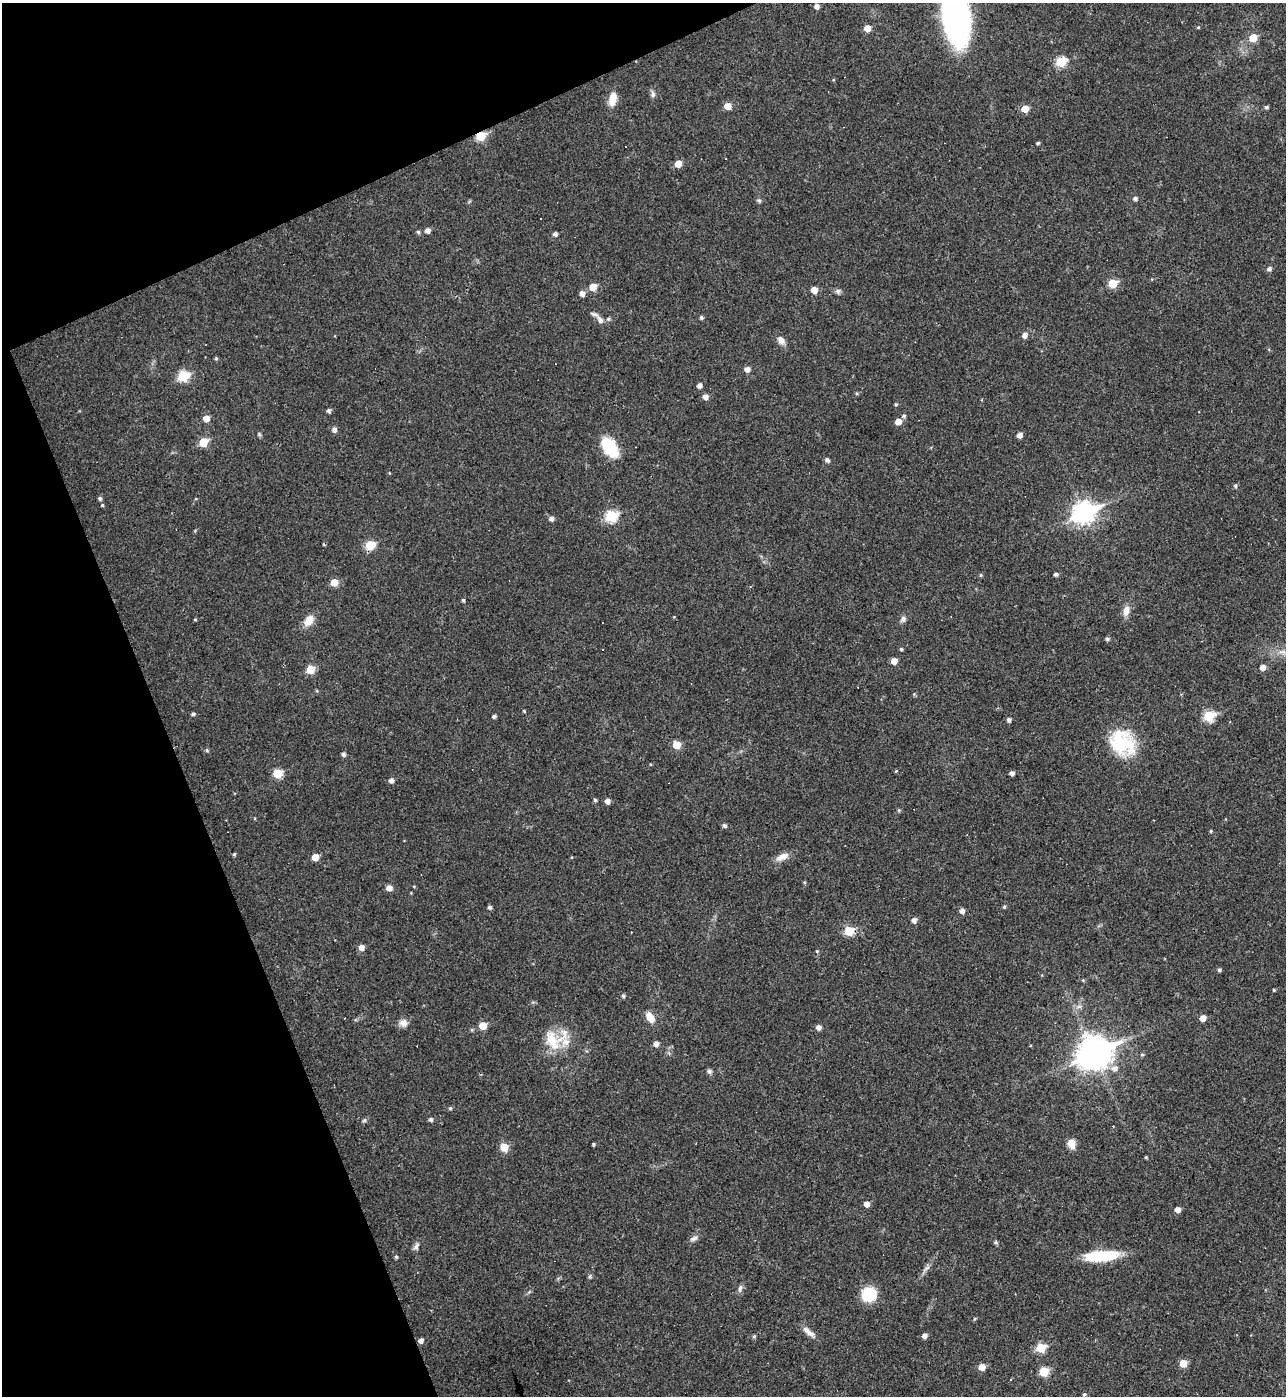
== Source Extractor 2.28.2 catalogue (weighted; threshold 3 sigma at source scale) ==
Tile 5 of 4 x 4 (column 1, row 2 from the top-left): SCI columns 149-1432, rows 2791-4184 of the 5565 x 5579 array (HDU 1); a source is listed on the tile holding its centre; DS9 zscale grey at full resolution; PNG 1288 x 1398 px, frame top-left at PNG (2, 3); no overlay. Shown black and unused: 20% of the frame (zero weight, under 3 of 4 exposures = <1% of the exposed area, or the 3 px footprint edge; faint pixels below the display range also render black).
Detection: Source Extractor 2.28.2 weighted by HDU 2 'WHT'; one run over the whole footprint, this tile lists its part. Background 0.018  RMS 0.0039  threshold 0.0176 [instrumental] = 3 sigma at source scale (4.5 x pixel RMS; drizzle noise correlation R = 1.50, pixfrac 1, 0.05/0.05 arcsec/px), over >= 5 px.
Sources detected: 150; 8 cosmic-ray / hot-pixel residue — not listed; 2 inside a brighter listed object's ellipse — not listed separately; the other 140 listed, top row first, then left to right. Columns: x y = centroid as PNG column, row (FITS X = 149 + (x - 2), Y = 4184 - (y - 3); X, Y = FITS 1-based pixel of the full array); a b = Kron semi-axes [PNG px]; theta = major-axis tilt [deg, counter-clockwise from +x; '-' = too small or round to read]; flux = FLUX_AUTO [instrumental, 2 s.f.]
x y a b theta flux
817 6 5 4 - 1.9
956 17 47 21 -81 110
1198 27 4 4 - 0.37
867 28 5 5 - 4.5
1253 38 6 5 - 7.3
1061 62 6 5 - 18
653 94 10 5 -85 1.1
613 99 18 9 78 4.4
728 106 5 5 - 5.1
1266 107 4 4 - 0.8
1025 109 5 5 - 5.8
480 136 6 5 - 15
1038 143 4 3 - 0.6
678 164 5 5 - 4.6
1135 198 5 4 - 1
759 201 6 5 - 0.7
428 230 6 5 - 1.8
418 232 5 5 - 0.66
555 234 5 4 - 1.3
1269 269 5 5 - 1.2
1113 283 6 5 - 12
593 287 6 5 - 5.8
814 290 5 5 - 3.9
838 291 7 7 - 0.95
582 294 5 5 - 2
701 317 4 4 - 0.77
608 319 5 5 - 0.6
600 320 14 7 -55 2
1024 335 5 5 - 2
781 340 11 8 -55 2.2
216 358 5 4 - 0.5
747 369 5 5 - 1.9
183 376 6 6 - 23
700 385 4 4 - 1.6
705 397 5 5 - 2
896 404 5 3 - 0.39
328 410 4 4 - 1
904 416 6 5 - 0.71
206 419 5 5 - 3.7
898 422 5 5 - 3.5
334 430 5 5 - 1.6
259 434 7 4 -72 0.55
1019 435 5 5 - 2.3
203 442 6 5 - 11
610 447 21 11 -56 17
827 460 5 4 - 1.1
1235 486 5 4 - 0.68
100 498 5 4 - 0.85
102 505 4 4 - 0.4
1084 512 10 8 23 210
611 516 6 6 - 28
551 518 5 4 - 1.5
370 545 6 5 - 14
1056 574 5 4 - 0.93
981 575 5 3 - 0.43
334 582 6 5 - 5.8
463 600 4 3 - 0.65
1126 611 13 8 80 2.9
195 619 4 3 - 0.41
903 619 7 6 - 1.4
309 620 16 10 56 4.1
1107 639 4 4 - 0.94
901 649 4 4 - 0.54
1282 652 12 5 -7 2.1
894 661 5 5 - 3.4
1263 667 5 5 - 2.5
310 669 5 5 - 9.2
524 711 4 3 - 0.42
193 714 5 4 - 0.73
494 716 4 4 - 0.85
1209 716 6 6 - 22
1009 720 5 4 - 1.1
1122 742 34 27 -45 21
676 745 5 5 - 8.1
207 750 5 4 - 0.57
344 754 5 4 - 1.1
896 771 4 4 - 0.35
277 773 6 5 - 13
1012 773 4 4 - 1.4
391 780 5 5 - 1.7
595 800 4 4 - 0.65
607 801 5 5 - 2
724 826 6 5 - 0.96
1211 831 4 3 - 0.46
234 854 4 4 - 0.57
315 857 5 5 - 5
782 857 17 8 23 3.4
389 888 5 5 - 2.6
490 907 4 4 - 1
1004 907 5 4 - 0.57
962 911 5 5 - 1.8
914 920 5 5 - 1.7
849 931 6 5 - 16
361 947 5 5 - 2.7
817 951 4 4 - 0.4
1219 970 5 4 - 0.72
1083 980 4 4 - 0.39
1274 990 4 3 - 0.45
623 996 5 4 - 0.77
1079 1006 7 4 1 0.93
650 1018 13 8 -60 4.2
1203 1018 5 5 - 3.1
403 1023 10 9 - 2.5
483 1026 5 5 - 6.4
818 1027 5 5 - 1.8
552 1040 29 18 -63 11
656 1044 5 5 - 2.1
1094 1052 12 10 24 640
1142 1055 5 4 - 0.48
1114 1068 9 8 - 2.2
709 1071 7 6 - 0.87
450 1108 5 4 - 0.58
431 1119 5 4 - 1
364 1121 6 4 1 0.57
594 1144 3 3 - 0.54
1071 1144 9 7 -70 4.4
504 1147 6 5 - 8.8
1146 1157 4 4 - 0.39
867 1204 5 5 - 2.1
1178 1210 5 5 - 2.5
694 1238 11 6 27 1.4
996 1242 5 5 - 0.56
416 1246 10 5 62 1.3
1101 1256 38 11 4 17
396 1257 4 4 - 0.58
926 1268 12 4 39 1.3
589 1277 6 5 - 0.63
740 1288 10 6 83 1.2
869 1294 16 15 - 10
974 1319 5 3 - 0.42
808 1332 20 7 -39 2.7
754 1336 5 4 - 0.64
924 1336 5 5 - 1.5
421 1341 5 5 - 1.6
1041 1348 6 5 - 14
1183 1363 5 5 - 6.5
982 1367 5 5 - 4.4
1044 1372 5 5 - 13
1011 1380 3 3 - 0.88
1084 1394 5 4 - 0.63
Overlapping masked pixels (flux is a lower limit): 1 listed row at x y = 480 136
Isophote crosses this tile's border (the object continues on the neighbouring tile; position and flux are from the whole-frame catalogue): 1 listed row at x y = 956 17